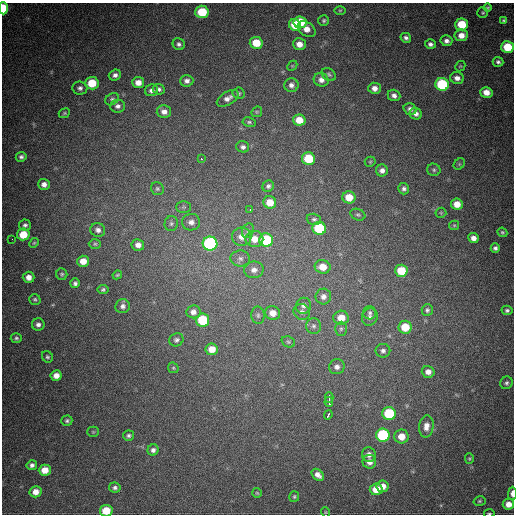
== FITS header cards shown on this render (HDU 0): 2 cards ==
NAXIS1  =                  512
NAXIS2  =                  512

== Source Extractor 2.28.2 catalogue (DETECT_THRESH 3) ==
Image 512 x 512 px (HDU 0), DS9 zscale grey, 1 PNG px = 1 image px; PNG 516 x 516 px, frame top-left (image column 1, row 512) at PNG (2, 3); each listed source drawn as its Kron ellipse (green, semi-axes under 4 px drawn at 4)
Background 735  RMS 21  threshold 62.7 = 3 sigma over >= 5 px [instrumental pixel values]
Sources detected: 155; all 155 listed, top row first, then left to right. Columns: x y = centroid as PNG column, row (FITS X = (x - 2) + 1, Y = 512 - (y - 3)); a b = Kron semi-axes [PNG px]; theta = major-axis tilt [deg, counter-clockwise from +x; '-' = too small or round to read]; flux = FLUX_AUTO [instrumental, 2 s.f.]
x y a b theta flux
3 8 6 4 -89 55000
488 8 4 4 - 1900
340 10 5 3 - 1500
202 12 7 6 - 53000
483 13 5 5 - 2000
324 20 5 5 - 2500
504 20 4 3 - 2400
300 22 7 6 - 47000
462 24 6 6 - 40000
295 25 6 5 - 35000
307 29 10 7 -37 13000
461 35 7 6 - 12000
406 38 5 4 - 3900
446 41 6 5 - 5500
256 43 6 6 - 33000
179 44 6 5 - 3900
299 44 6 6 - 12000
430 44 5 4 - 4200
508 47 6 6 - 42000
498 62 5 5 - 3600
292 66 6 4 44 1700
460 66 6 4 42 1600
329 74 8 5 -33 3000
115 75 6 5 - 5400
457 78 7 6 - 7800
321 80 7 6 - 7400
187 81 7 5 4 5400
92 83 7 6 - 36000
138 83 6 5 - 11000
442 84 7 6 - 110000
291 85 7 7 - 6200
80 88 7 6 - 4700
375 88 6 5 - 8300
159 89 6 5 - 3900
151 90 7 6 - 5300
486 92 6 5 - 12000
238 93 6 5 - 2800
394 95 6 5 - 6000
228 98 12 6 31 7800
112 99 7 5 33 3300
118 106 7 6 - 5200
410 109 6 5 - 5600
164 112 7 6 - 7700
257 112 5 5 - 1700
64 113 6 4 22 2100
416 114 6 5 - 5300
299 120 6 5 - 20000
249 122 7 4 -9 2600
243 147 6 5 - 4000
21 157 5 5 - 3800
201 158 3 2 - 2200
308 159 6 6 - 55000
370 162 5 5 - 1700
459 164 6 5 - 2000
382 170 6 6 - 6400
434 170 7 6 - 2900
44 184 6 5 - 6800
268 186 6 5 - 3500
157 189 7 6 - 3100
404 189 6 5 - 4000
349 197 6 6 - 24000
270 202 6 6 - 20000
457 204 6 5 - 17000
184 207 7 6 - 3000
250 209 3 2 - 2900
441 213 5 5 - 1900
358 215 8 5 -24 2500
314 219 7 5 -16 3200
191 222 9 8 - 8100
171 223 7 6 - 3900
25 225 6 5 - 3800
454 225 5 4 - 1800
319 228 7 6 - 70000
98 230 7 7 - 5900
248 231 7 5 68 3400
502 232 5 4 - 2400
23 234 6 6 - 27000
242 237 10 9 - 12000
473 238 5 5 - 8200
12 239 3 2 - 2000
254 239 9 8 - 17000
266 240 7 6 - 80000
34 243 5 4 - 1800
95 244 6 5 - 2200
210 244 7 7 - 220000
138 245 6 6 - 8000
495 248 4 4 - 3800
240 258 9 8 - 6100
83 261 6 5 - 16000
323 267 8 6 -9 19000
254 270 10 8 10 8800
401 271 6 6 - 35000
62 274 6 5 - 2400
117 275 5 4 - 1500
29 277 6 5 - 9400
75 283 5 4 - 3700
103 289 5 4 - 2600
323 297 8 8 - 7400
35 299 6 5 - 2600
123 306 7 7 - 4900
303 306 8 7 - 5000
427 310 6 5 - 3100
507 310 5 4 - 3100
193 312 7 6 - 6800
302 312 8 7 - 5600
273 313 7 7 - 14000
370 313 6 6 - 3700
258 315 8 6 -87 4100
370 317 8 8 - 5600
341 318 7 7 - 19000
203 320 6 6 - 67000
38 324 6 6 - 5200
314 326 8 7 - 4600
405 327 6 6 - 29000
341 329 7 6 - 3400
16 338 5 5 - 2900
176 340 7 6 - 3500
288 342 7 5 -22 2300
212 349 6 6 - 15000
383 351 7 7 - 4600
47 357 6 5 - 2600
337 367 8 7 - 6800
173 368 6 5 - 1900
428 372 6 6 - 8200
56 375 5 5 - 10000
506 383 6 6 - 3400
329 397 5 2 - 9000
329 402 5 3 - 11000
389 413 6 6 - 81000
328 415 5 3 - 6000
67 421 5 5 - 2900
426 426 11 7 83 10000
93 432 5 5 - 1900
129 435 6 5 - 3300
383 435 6 6 - 120000
401 436 7 7 - 16000
153 450 5 5 - 4800
369 454 7 6 - 6800
469 459 5 4 - 1700
369 462 7 7 - 9600
32 465 5 5 - 4600
45 470 6 5 - 18000
318 475 7 5 -43 7400
383 486 6 5 - 11000
115 488 6 5 - 3900
376 489 6 6 - 21000
36 492 6 5 - 12000
257 493 5 5 - 1800
512 493 6 3 89 7900
294 497 5 5 - 2100
480 501 6 4 15 2200
508 504 6 5 - 12000
106 511 6 6 - 31000
325 512 5 3 - 1200
489 513 5 2 - 1600
At the frame edge (FLAGS 8, measured only in part): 4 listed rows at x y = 3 8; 512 493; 106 511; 489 513